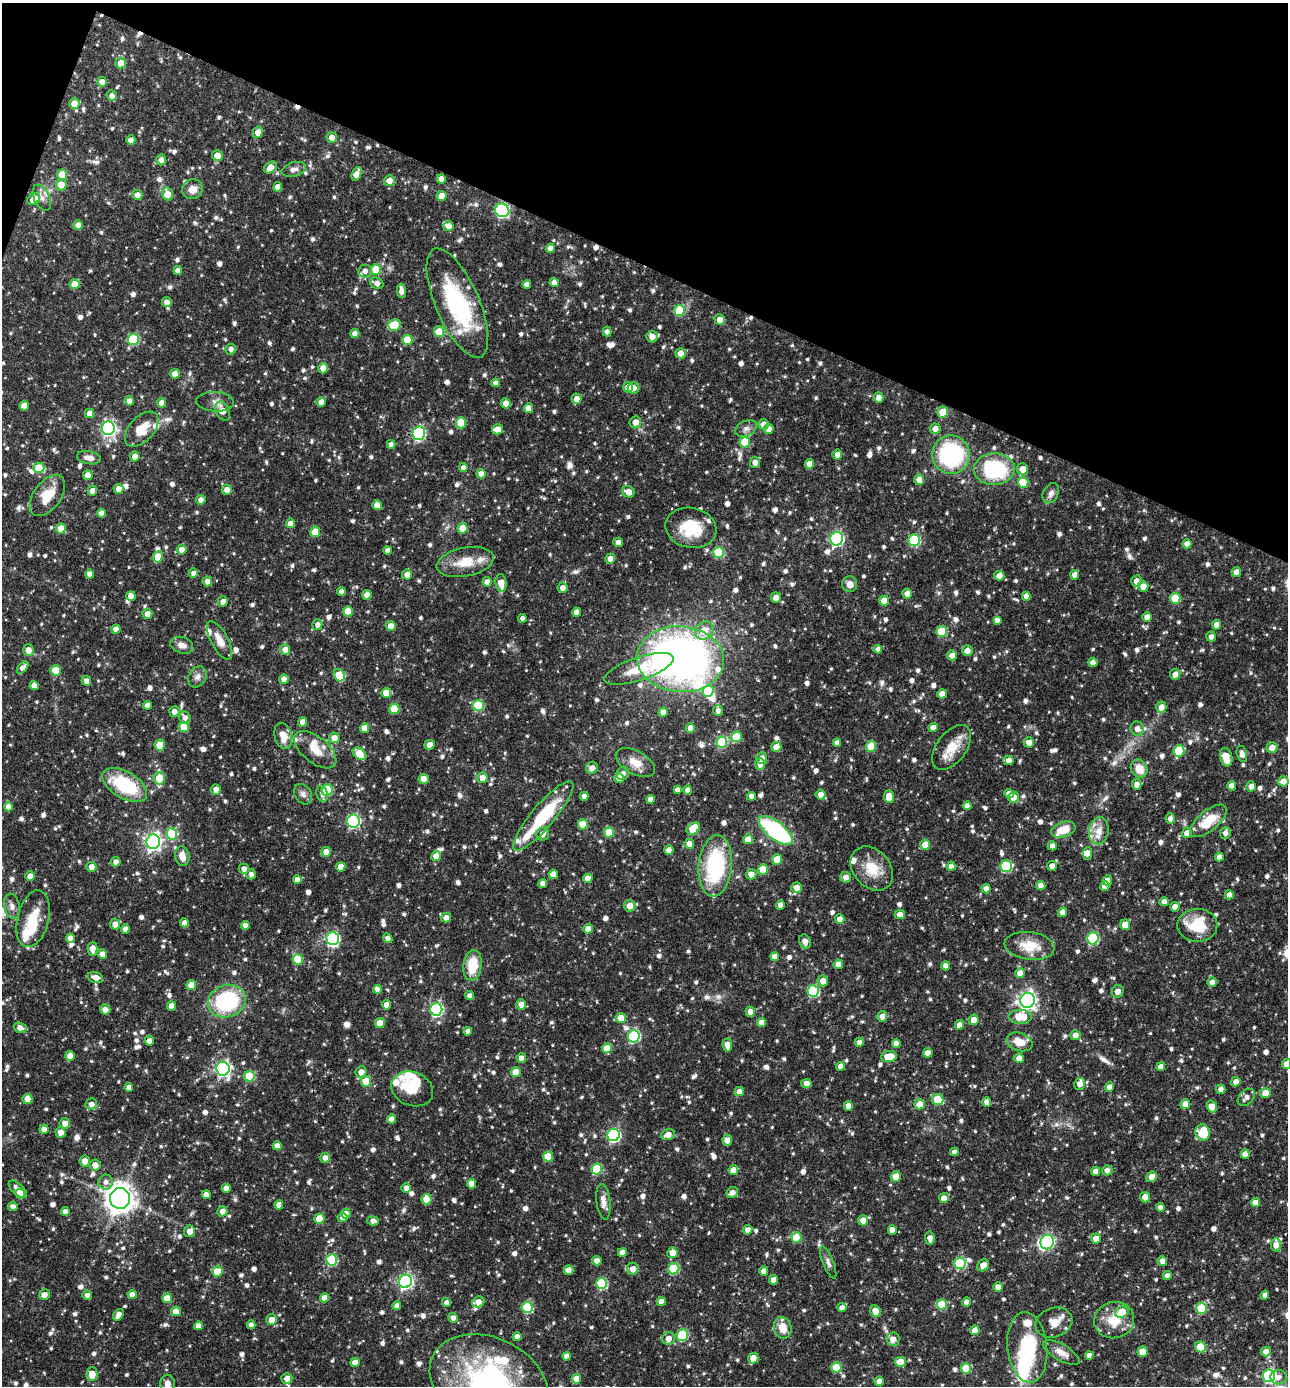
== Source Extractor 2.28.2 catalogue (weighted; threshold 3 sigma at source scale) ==
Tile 2 of 4 x 4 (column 2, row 1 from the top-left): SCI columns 1556-2841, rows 4151-5534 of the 5550 x 5536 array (HDU 1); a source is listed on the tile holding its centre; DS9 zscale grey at full resolution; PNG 1290 x 1388 px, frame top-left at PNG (2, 3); each listed source drawn as its Kron ellipse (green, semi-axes under 4 px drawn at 4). Shown black and unused: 20% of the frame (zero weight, under 3 of 4 exposures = <1% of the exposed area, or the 3 px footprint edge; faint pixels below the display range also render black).
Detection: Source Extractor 2.28.2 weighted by HDU 2 'WHT'; one run over the whole footprint, this tile lists its part. Background 0.0652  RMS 0.0036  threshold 0.0161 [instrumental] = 3 sigma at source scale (4.5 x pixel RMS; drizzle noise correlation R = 1.50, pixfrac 1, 0.05/0.05 arcsec/px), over >= 5 px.
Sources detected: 1171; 8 inside a brighter object's white glare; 3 cosmic-ray / hot-pixel residue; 1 long thin detection or spike segment (spike, bleed or trail) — neither listed nor drawn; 34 inside a brighter listed object's ellipse — not listed separately; of the other 1125, all 500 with FLUX_AUTO >= 1.57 (the completeness limit of this list) listed and drawn (625 fainter detections not listed), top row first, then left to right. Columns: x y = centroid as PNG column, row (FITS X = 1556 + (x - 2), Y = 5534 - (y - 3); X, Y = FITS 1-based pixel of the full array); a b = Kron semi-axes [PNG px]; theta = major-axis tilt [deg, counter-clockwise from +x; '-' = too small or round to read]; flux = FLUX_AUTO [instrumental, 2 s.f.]
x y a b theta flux
121 63 5 5 - 4.2
102 82 5 5 - 2.5
112 96 5 5 - 1.6
74 104 5 5 - 4.9
258 132 6 5 - 3
332 138 5 5 - 2.4
131 140 4 4 - 2.4
217 156 5 5 - 3.6
161 160 5 5 - 1.7
270 167 7 5 37 3.4
294 169 12 7 15 1.8
357 174 7 4 64 3.9
62 175 5 5 - 8.1
441 179 5 4 - 2.4
389 181 5 5 - 3.1
61 185 5 5 - 4.8
278 187 4 4 - 2.5
192 189 10 9 - 3.5
167 194 6 5 - 5.2
137 195 5 5 - 2.5
441 196 5 5 - 3.9
42 198 14 8 -65 2.3
34 199 7 5 45 4.4
502 210 7 6 - 57
78 225 5 5 - 2.4
448 226 5 5 - 2.6
550 248 4 4 - 2.5
376 270 5 5 - 9.3
178 271 4 4 - 2.4
365 271 7 6 - 2
554 282 4 4 - 2.5
377 283 7 5 -27 2.1
75 284 5 5 - 5.1
527 284 4 4 - 2.3
401 291 7 4 -82 2.4
167 302 5 5 - 1.8
457 303 59 22 -67 40
679 310 5 5 - 16
720 320 5 5 - 2.8
394 325 6 5 - 11
439 332 5 5 - 8.3
607 332 5 4 - 1.7
355 333 4 4 - 2.5
652 337 6 5 - 3.1
134 339 5 5 - 19
407 340 5 5 - 8.8
231 349 5 5 - 1.7
681 353 5 5 - 2.5
323 368 5 5 - 2.7
175 374 5 4 - 2.5
496 383 4 4 - 1.7
628 387 5 5 - 3.6
634 388 6 5 - 1.9
879 398 5 4 - 2.4
577 399 5 5 - 2.6
129 401 4 4 - 2.4
215 402 19 10 -4 2.7
321 402 5 5 - 2.7
162 403 5 4 - 2.6
506 403 5 5 - 3
24 406 5 4 - 4.1
529 408 5 4 - 4
223 411 10 6 -63 3.6
943 412 5 5 - 8.3
89 413 5 4 - 2.9
635 422 6 5 - 2.8
461 423 6 5 - 10
763 424 5 5 - 2.7
108 428 7 6 - 77
746 428 11 7 25 1.6
142 429 21 12 48 6.6
497 429 5 5 - 3.4
769 429 5 5 - 2.8
935 429 5 5 - 2.5
419 433 7 6 - 44
745 442 5 5 - 9.2
391 444 4 4 - 1.8
837 455 5 5 - 2.3
951 455 19 19 - 42
135 456 5 5 - 2.5
89 458 12 6 -11 2.6
755 462 5 5 - 2.2
809 464 5 4 - 3
39 468 5 5 - 8.9
463 468 4 4 - 1.6
994 469 20 16 1 27
1022 469 6 5 - 3.5
481 474 5 4 - 3.1
88 475 5 5 - 2.5
919 480 5 5 - 3.2
1023 482 5 5 - 12
119 489 5 5 - 2.9
227 490 5 5 - 3.1
92 491 5 4 - 2.5
628 492 6 5 - 3.3
1051 493 10 7 63 2
47 496 23 13 54 7.7
201 500 5 4 - 1.8
377 505 5 4 - 3.4
101 513 4 4 - 2.1
290 523 5 4 - 2.5
463 528 5 5 - 5.8
691 528 26 20 -12 14
61 529 5 5 - 7
315 532 5 5 - 7.3
837 539 7 6 - 70
914 540 6 5 - 26
618 542 4 4 - 2.2
1187 544 4 4 - 2.4
182 549 5 5 - 3
388 550 4 4 - 1.8
719 552 5 5 - 19
158 557 6 5 - 6.5
610 559 5 4 - 3.2
465 562 29 14 11 9
1236 572 5 4 - 2.2
193 573 5 4 - 1.6
90 574 4 4 - 2.5
407 575 5 5 - 2.7
1075 575 5 4 - 2.9
999 576 5 5 - 3.3
207 581 5 5 - 2.1
1136 581 5 5 - 2.5
487 582 4 4 - 2.5
501 583 9 5 -84 4.2
850 584 8 7 - 2.1
1143 586 5 5 - 3.1
562 588 5 5 - 1.9
341 592 4 4 - 1.6
907 594 5 5 - 2.5
367 595 5 4 - 2.8
131 596 5 4 - 2.9
1026 596 4 4 - 1.8
776 598 5 5 - 2.3
1175 598 5 5 - 11
223 601 5 5 - 2.4
884 601 5 5 - 4.5
348 611 5 5 - 6.4
577 612 4 4 - 2.8
147 614 5 5 - 2.6
1147 617 5 4 - 2.7
522 618 4 4 - 1.6
997 620 4 4 - 1.9
317 625 5 5 - 1.6
1217 625 5 4 - 2.3
391 626 5 5 - 2.9
116 629 4 4 - 2.6
704 630 10 8 39 5.1
942 631 5 5 - 13
1211 637 5 4 - 1.7
220 640 21 8 -62 4.1
182 645 12 8 -19 2.4
285 649 5 5 - 2.5
878 649 4 4 - 2
28 650 6 5 - 3.2
967 651 5 5 - 2.6
952 655 5 5 - 2.8
680 659 44 33 -5 210
1093 662 4 4 - 2.8
23 668 7 4 46 2.1
639 669 36 11 19 11
56 670 5 5 - 8.1
1175 674 5 5 - 2.6
339 675 6 5 - 11
197 677 11 8 59 1.7
284 679 5 4 - 1.9
86 681 5 4 - 2.2
34 685 4 4 - 2.9
708 691 5 5 - 11
386 693 5 5 - 6.3
942 694 5 4 - 3
147 705 4 4 - 2.2
478 706 5 5 - 19
1161 707 5 5 - 2.6
394 709 5 5 - 11
718 711 5 4 - 1.6
174 712 5 5 - 2.3
663 712 5 4 - 2.9
185 718 7 5 -62 1.6
303 722 5 4 - 2.9
184 727 5 5 - 8
365 728 5 4 - 4.3
690 728 5 4 - 2.7
933 728 4 4 - 2.9
1137 729 7 6 - 2.3
283 736 13 8 -74 4.2
736 737 5 5 - 9.2
334 738 5 5 - 2.8
722 742 5 5 - 27
1029 742 5 5 - 2.9
837 743 4 4 - 2
160 745 5 5 - 7.6
429 745 5 4 - 2.4
871 746 5 5 - 11
776 747 5 5 - 3.4
951 747 26 14 53 7.6
1272 748 5 5 - 2.8
315 750 25 13 -39 6.1
1179 751 6 5 - 16
359 754 7 5 -36 9.1
1242 754 8 5 -75 2.1
1226 757 9 6 -74 4.8
762 758 6 5 - 1.9
1008 760 5 4 - 2.4
635 762 21 11 -28 4.5
760 764 5 5 - 2.8
592 768 6 6 - 2.2
1139 769 9 8 - 4.8
623 773 7 6 - 1.6
159 778 6 5 - 6.8
482 778 5 5 - 3.2
619 778 5 5 - 2.6
424 779 5 5 - 3.3
1283 781 5 5 - 3.5
1137 784 5 5 - 2.2
125 785 25 13 -30 23
1232 786 4 4 - 2.7
1251 786 5 5 - 2.8
216 789 5 5 - 2.4
327 790 6 5 - 17
677 790 4 4 - 1.7
688 790 4 4 - 2.4
303 794 11 8 -56 1.6
322 794 8 5 -71 1.9
1009 794 5 4 - 2.3
821 795 5 5 - 2.3
584 796 4 4 - 2.3
752 796 4 4 - 2.6
889 797 6 5 - 5.5
1013 797 6 5 - 3.1
650 799 4 4 - 2.7
967 806 4 4 - 2.3
8 807 4 4 - 3
543 816 44 11 50 22
1170 818 5 4 - 1.6
353 821 6 6 - 47
1208 821 22 10 40 9.4
583 824 5 5 - 7.1
693 829 7 5 38 13
1063 830 12 7 20 5.8
776 831 20 9 -39 46
1099 831 13 9 82 4.1
609 832 5 5 - 9.4
1187 833 5 4 - 2.6
1225 833 6 5 - 1.7
172 834 6 5 - 14
543 834 6 6 - 2.6
748 839 5 4 - 4.5
153 842 7 7 - 130
689 844 5 5 - 2.4
925 845 5 5 - 4.9
1052 846 4 4 - 1.7
669 850 5 4 - 2.8
326 852 5 5 - 2.7
1087 853 6 4 82 1.8
182 856 10 7 -78 3.2
436 856 5 4 - 3.4
1219 857 4 4 - 2.3
777 859 5 5 - 8.7
116 862 5 4 - 2.1
715 866 31 16 85 34
951 866 4 4 - 1.9
1006 866 6 5 - 27
1052 866 5 5 - 2
91 867 5 5 - 2.7
341 867 5 4 - 3.3
872 868 24 18 -49 8.7
244 869 5 5 - 1.7
763 869 5 5 - 8.2
251 874 5 5 - 1.6
553 874 4 4 - 3.2
751 874 5 5 - 2.4
30 876 4 4 - 3.2
845 877 5 5 - 1.9
588 878 4 4 - 3.6
297 880 4 4 - 2.3
1107 880 5 4 - 2.4
543 884 4 4 - 2.5
1041 885 4 4 - 2.7
1105 886 5 4 - 3.1
797 888 5 5 - 2.7
986 889 5 4 - 2.3
1229 895 4 4 - 2.5
1164 902 4 4 - 2.5
780 905 5 4 - 2.2
12 906 12 7 -79 1.9
630 906 6 6 - 4
1175 907 5 4 - 2.8
1063 912 5 4 - 2.6
900 914 5 5 - 2.7
446 918 5 4 - 2.6
33 919 29 15 76 9.4
840 919 5 4 - 2.5
184 923 4 4 - 2.4
115 924 5 5 - 2.4
245 925 4 4 - 2.5
1125 925 5 5 - 4.2
1197 925 20 16 0 13
125 929 4 4 - 2.2
588 929 5 4 - 3.6
70 938 4 4 - 2.5
388 938 5 4 - 1.9
1093 938 6 5 - 31
333 939 6 6 - 54
805 942 7 5 -65 1.7
1030 946 25 14 -7 8.2
93 949 7 5 -90 2.9
102 954 5 4 - 2.8
775 957 4 4 - 2.5
298 959 5 5 - 9.6
838 964 5 4 - 2.9
472 965 15 9 82 10
946 966 4 4 - 2.2
1020 973 5 5 - 4.1
95 977 8 5 -17 2.3
823 981 5 5 - 3.2
1212 982 5 5 - 1.9
191 985 5 5 - 5.3
377 989 4 4 - 2.5
813 991 6 5 - 28
1118 991 6 5 - 2.2
470 996 4 4 - 2
1027 1000 7 7 - 140
227 1001 19 16 20 32
521 1004 5 5 - 2.4
386 1005 5 4 - 2.8
171 1006 5 4 - 3.5
436 1009 6 6 - 54
105 1010 5 5 - 2.2
750 1012 5 4 - 2.6
882 1016 5 4 - 2.1
1020 1017 12 7 0 8.8
621 1018 5 5 - 5.4
974 1020 5 5 - 2.9
762 1022 5 4 - 3
380 1023 5 5 - 4.5
959 1025 5 4 - 2.6
20 1028 7 5 -22 2
468 1031 4 4 - 2.1
1075 1035 5 5 - 2.6
634 1036 6 6 - 36
149 1041 5 5 - 2.6
859 1042 4 4 - 1.7
1019 1042 13 9 -18 5
896 1043 4 4 - 2.2
727 1045 6 5 - 2.9
607 1048 5 5 - 6.3
928 1053 5 4 - 3
70 1056 5 4 - 3.6
889 1056 8 5 6 6.8
521 1058 5 5 - 2
1019 1058 5 4 - 3.2
1286 1064 5 4 - 3
840 1066 4 4 - 2.1
1161 1067 4 4 - 2.3
223 1069 7 6 - 91
361 1072 6 5 - 2.4
516 1072 5 5 - 6.6
249 1076 5 5 - 14
366 1081 5 5 - 9
1236 1082 5 4 - 2.7
806 1084 5 4 - 2.8
1080 1084 6 5 - 2.7
129 1087 4 4 - 2.2
1110 1087 5 4 - 2.5
412 1089 21 16 -22 6.3
1221 1089 5 4 - 1.6
739 1091 5 4 - 2.5
1265 1093 5 5 - 4.6
1246 1097 10 6 44 1.7
27 1099 5 5 - 3
938 1100 6 5 - 12
987 1102 4 4 - 2.7
91 1104 6 5 - 2
920 1104 5 5 - 3.1
1185 1104 5 5 - 3.1
848 1106 5 4 - 2.8
1212 1107 6 5 - 4.4
391 1119 4 4 - 2.4
65 1123 5 5 - 2.5
44 1129 4 4 - 2.2
61 1132 5 5 - 3.2
1203 1132 8 7 - 13
614 1135 6 6 - 48
668 1135 7 5 23 2.7
727 1140 5 4 - 3.3
277 1146 4 4 - 2.6
954 1152 4 4 - 1.7
1245 1154 4 4 - 2.9
548 1156 5 5 - 6.5
325 1158 5 5 - 2.1
85 1161 5 5 - 3.1
95 1165 5 5 - 3
597 1169 5 5 - 15
733 1170 5 4 - 3.5
1107 1170 5 5 - 1.6
1095 1171 4 4 - 2.1
896 1177 5 5 - 5.7
1152 1177 5 5 - 3.8
106 1182 7 7 - 1.8
471 1184 5 4 - 2.8
226 1188 4 4 - 2.3
406 1188 5 4 - 1.7
18 1189 11 5 -42 2.3
732 1192 6 5 - 2
20 1194 5 5 - 3.8
206 1195 4 4 - 3.3
1145 1197 5 5 - 2.5
120 1198 10 10 - 380
944 1198 5 5 - 2.6
427 1199 5 5 - 8.6
603 1202 18 7 -83 2.6
1255 1202 5 4 - 2.6
279 1205 5 4 - 2.3
13 1206 5 4 - 1.6
1160 1207 4 4 - 1.6
65 1211 4 4 - 1.9
222 1211 5 5 - 2.5
346 1213 5 5 - 2.5
342 1218 5 4 - 1.7
319 1219 5 5 - 10
863 1220 5 5 - 3.5
373 1221 6 4 -5 2
748 1230 5 5 - 2.3
892 1230 4 4 - 2.6
190 1231 6 5 - 2.6
796 1238 5 5 - 9.5
930 1238 6 4 -81 1.9
1096 1238 5 5 - 2.7
1047 1242 7 6 - 52
1276 1245 7 5 89 3.4
622 1252 4 4 - 2.9
672 1253 5 5 - 3.7
332 1260 5 5 - 24
597 1261 5 4 - 2.5
1162 1261 5 5 - 2.3
828 1262 17 5 -68 1.6
960 1263 6 5 - 23
983 1265 6 5 - 3
633 1269 6 6 - 2.8
674 1269 5 5 - 21
569 1270 5 4 - 2.6
764 1271 4 4 - 2.5
217 1272 5 5 - 6.4
1167 1276 4 4 - 1.8
774 1280 5 4 - 2.8
405 1281 6 6 - 73
602 1283 5 5 - 26
998 1287 4 4 - 2.6
44 1295 5 5 - 2.5
87 1295 5 4 - 1.6
132 1295 4 4 - 2.7
1265 1295 4 4 - 2.4
167 1298 5 5 - 6.9
325 1298 4 4 - 2.8
446 1302 5 4 - 1.6
478 1302 6 5 - 2.8
661 1302 4 4 - 2.9
967 1302 4 4 - 2.1
942 1304 5 5 - 11
397 1306 4 4 - 1.8
527 1307 5 5 - 19
842 1307 5 4 - 1.7
1201 1308 5 5 - 17
176 1311 5 5 - 4.2
876 1311 6 5 - 4.1
1122 1312 7 5 25 9.9
118 1315 6 4 57 2.6
453 1318 5 5 - 1.7
271 1320 5 5 - 3.3
1114 1320 20 18 14 8.4
1054 1323 19 14 20 4.4
251 1325 4 4 - 1.8
198 1326 4 4 - 2.7
783 1328 11 8 -75 4.8
975 1330 5 4 - 3.9
682 1335 6 5 - 22
517 1337 4 4 - 2.4
669 1339 6 6 - 2.7
893 1339 6 6 - 2.7
1027 1347 35 20 -84 24
1201 1347 6 5 - 9.6
1061 1352 20 8 -30 3.4
1143 1352 5 5 - 7.1
1266 1352 5 5 - 3.2
1089 1355 4 4 - 1.8
566 1356 4 4 - 2.2
753 1358 5 5 - 4.8
355 1362 5 4 - 3.1
900 1362 5 5 - 5.7
836 1367 5 5 - 11
966 1369 5 5 - 12
92 1374 7 5 88 4
1269 1376 6 6 - 44
1278 1377 8 7 - 1.6
287 1378 5 5 - 2.6
576 1379 5 4 - 4.7
879 1381 4 4 - 2.5
489 1382 62 45 -25 78
167 1384 9 7 -88 2.4
Overlapping masked pixels (flux is a lower limit): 2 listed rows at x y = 502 210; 457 303
Isophote crosses this tile's border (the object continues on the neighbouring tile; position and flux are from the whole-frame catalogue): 3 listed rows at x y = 1286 1064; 489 1382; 167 1384